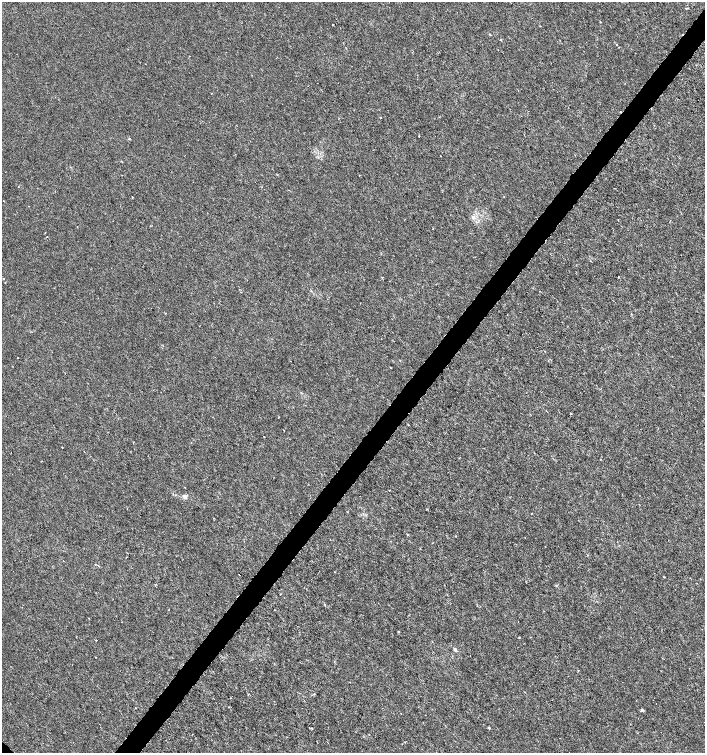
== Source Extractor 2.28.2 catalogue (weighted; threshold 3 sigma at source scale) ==
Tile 10 of 4 x 4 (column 2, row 3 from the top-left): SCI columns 1577-2981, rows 1507-3007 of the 6029 x 6009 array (HDU 1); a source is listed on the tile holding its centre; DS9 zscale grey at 2 x 2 block average (1 PNG px = mean of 2 x 2 image px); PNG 707 x 755 px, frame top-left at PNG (2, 2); no overlay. Shown black and unused: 4% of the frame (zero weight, under 3 of 6 exposures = <1% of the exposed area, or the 3 px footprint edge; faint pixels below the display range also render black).
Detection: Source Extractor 2.28.2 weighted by HDU 2 'WHT'; one run over the whole footprint, this tile lists its part. Background 3.95e-05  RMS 0.001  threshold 0.00426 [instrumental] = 3 sigma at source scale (4.09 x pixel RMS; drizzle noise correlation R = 1.36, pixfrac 0.8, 0.0396/0.0396 arcsec/px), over >= 5 px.
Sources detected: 38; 1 cosmic-ray / hot-pixel residue — not listed; the other 37 listed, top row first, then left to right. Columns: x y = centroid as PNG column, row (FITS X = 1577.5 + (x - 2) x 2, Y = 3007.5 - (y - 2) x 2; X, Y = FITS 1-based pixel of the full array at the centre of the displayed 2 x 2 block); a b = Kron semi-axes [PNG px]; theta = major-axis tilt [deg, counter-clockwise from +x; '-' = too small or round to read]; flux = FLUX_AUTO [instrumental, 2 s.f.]
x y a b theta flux
600 22 3 2 - 0.091
332 25 2 2 - 0.16
490 35 3 2 - 0.12
619 47 2 2 - 0.14
380 118 2 2 - 0.11
419 136 2 2 - 0.16
129 139 2 2 - 0.29
359 175 2 2 - 0.084
132 197 2 2 - 0.27
473 217 6 4 -75 0.61
433 228 2 2 - 0.11
47 237 2 2 - 0.072
618 277 2 2 - 0.13
3 278 2 2 - 0.084
17 358 2 2 - 0.087
391 368 3 2 - 0.092
571 413 3 2 - 0.11
264 436 2 2 - 0.077
185 497 5 4 - 0.65
532 513 2 2 - 0.084
407 534 2 2 - 0.16
456 536 2 2 - 0.11
545 546 2 2 - 0.071
98 566 2 2 - 0.13
334 572 2 2 - 0.077
240 574 2 2 - 2.2
664 577 2 2 - 0.11
556 585 3 3 - 0.17
274 609 2 2 - 0.086
398 631 3 2 - 0.13
519 637 2 2 - 0.17
96 640 2 2 - 0.11
455 649 4 3 - 0.4
578 670 3 2 - 0.12
314 694 2 2 - 0.13
642 710 3 3 - 0.56
489 728 3 3 - 0.2
Overlapping masked pixels (flux is a lower limit): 1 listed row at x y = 240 574
Diffuse or blended objects may show on this block-average render without a row.